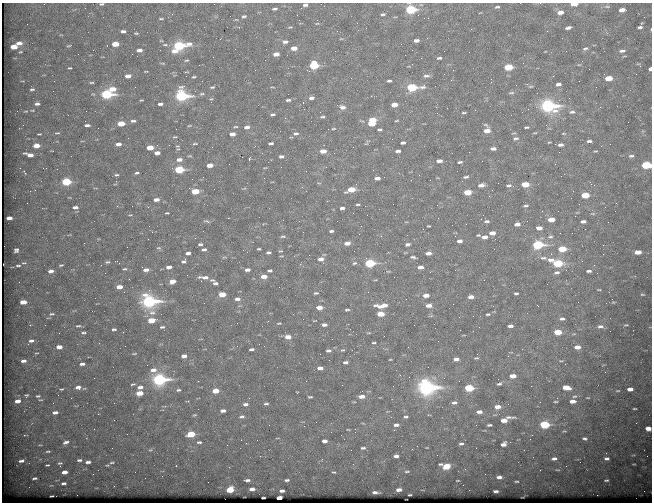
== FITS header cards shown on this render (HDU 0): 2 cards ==
NAXIS1  =                  650 / Width of table row in bytes
NAXIS2  =                  500 / Number of rows in table

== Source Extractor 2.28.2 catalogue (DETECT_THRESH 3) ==
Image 650 x 500 px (HDU 0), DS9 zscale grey, 1 PNG px = 1 image px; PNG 654 x 504 px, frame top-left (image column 1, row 500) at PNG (2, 3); no overlay
Background 658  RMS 3.5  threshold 10.4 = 3 sigma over >= 5 px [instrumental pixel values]
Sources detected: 413; all 413 listed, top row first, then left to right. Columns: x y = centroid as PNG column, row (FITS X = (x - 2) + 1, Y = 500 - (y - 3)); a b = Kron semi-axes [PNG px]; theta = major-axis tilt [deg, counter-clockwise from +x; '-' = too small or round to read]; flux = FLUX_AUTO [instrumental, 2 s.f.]
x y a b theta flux
540 3 3 2 - 450
44 4 2 2 - 92
101 4 6 4 3 400
574 4 6 3 3 2800
305 5 5 3 - 620
607 6 10 5 0 560
497 7 6 4 3 450
275 9 5 3 - 420
411 9 6 5 - 21000
622 10 6 4 6 1600
560 12 7 5 7 1800
480 13 4 2 - 160
172 14 2 2 - 580
383 14 6 3 3 380
244 16 6 4 13 410
161 19 7 2 0 270
236 20 5 3 - 200
317 23 5 3 - 210
27 24 2 2 - 140
640 27 4 3 - 500
568 28 6 3 15 700
471 29 3 3 - 230
123 31 6 4 -1 730
547 31 3 2 - 200
136 33 7 4 -8 360
341 39 5 3 - 220
416 40 5 3 - 920
285 42 6 4 2 830
19 43 7 4 3 1300
115 44 6 4 4 4200
165 45 8 4 -5 510
68 46 6 4 7 300
179 46 8 4 6 29000
14 47 6 4 4 4000
294 48 6 4 5 2000
585 48 7 4 20 480
235 49 2 2 - 86
93 50 2 2 - 590
139 50 6 4 6 1100
160 50 2 2 - 730
175 51 9 5 1 2000
622 51 7 4 7 660
78 54 2 2 - 110
276 54 5 4 - 1700
421 58 2 2 - 110
439 58 5 3 - 450
187 60 6 3 7 280
265 60 2 2 - 200
582 61 2 2 - 130
314 65 6 5 - 14000
579 65 5 3 - 210
508 67 6 4 4 8900
70 68 4 3 - 280
650 69 4 3 - 790
146 71 4 2 - 200
187 72 6 2 5 180
128 76 6 4 5 1400
186 76 2 2 - 220
426 76 8 5 0 660
553 76 3 2 - 200
194 77 4 2 - 270
609 78 6 4 5 3800
451 80 2 2 - 960
54 81 2 2 - 130
389 81 4 3 - 460
579 81 2 2 - 170
91 82 7 3 -3 330
491 82 3 3 - 130
558 84 5 3 - 760
516 85 2 2 - 330
531 86 6 3 0 250
212 87 6 3 14 310
412 87 8 4 3 17000
32 89 7 4 7 470
112 89 6 4 0 3100
511 93 9 3 5 360
107 94 7 4 1 27000
202 94 6 4 4 360
181 96 7 5 1 40000
311 98 6 4 5 860
141 100 3 2 - 210
288 100 5 3 - 500
303 103 3 2 - 600
37 104 7 4 5 790
160 104 5 3 - 700
394 104 6 4 4 2400
548 106 8 6 -3 59000
342 107 8 6 -11 1000
32 110 8 3 0 340
25 111 7 3 9 280
464 112 6 2 4 250
572 112 7 4 2 530
272 114 5 3 - 460
322 117 6 3 3 340
285 118 3 2 - 400
372 120 6 4 3 4700
133 121 7 3 1 630
396 121 5 2 - 220
628 122 2 2 - 310
121 123 6 4 3 4100
372 123 6 4 4 4700
87 125 6 3 1 710
189 125 6 3 9 220
236 127 5 3 - 260
247 127 6 4 8 900
526 127 4 2 - 330
98 128 2 2 - 140
333 129 7 3 2 310
380 130 5 3 - 360
487 131 7 5 9 2000
57 133 8 5 8 460
296 133 7 4 -1 510
535 133 5 3 - 200
563 133 5 3 - 240
39 134 6 4 8 270
232 134 5 4 - 1800
175 137 6 3 7 250
128 138 2 2 - 100
516 138 7 4 14 460
589 141 7 3 -2 570
271 143 5 3 - 550
367 143 9 4 58 360
403 143 5 3 - 660
118 144 6 3 5 1300
195 144 7 2 1 300
560 145 5 3 - 710
36 146 6 4 4 2800
177 146 6 5 - 370
601 146 3 2 - 140
150 147 5 4 - 3800
353 147 2 2 - 290
493 149 5 3 - 810
323 151 6 4 5 2300
398 151 5 3 - 700
595 151 5 3 - 230
559 152 2 2 - 500
157 153 5 3 - 1300
29 155 9 4 -14 1900
189 156 6 3 1 240
281 156 5 3 - 690
631 156 8 4 3 630
249 159 3 2 - 4100
179 160 7 4 3 1400
439 161 5 3 - 1100
460 162 5 3 - 410
210 165 5 3 - 2500
646 165 6 4 3 17000
265 168 5 3 - 190
179 169 6 4 2 14000
25 173 8 3 -51 320
137 173 5 3 - 410
116 175 6 3 9 380
466 177 5 2 - 430
377 178 5 3 - 1000
411 180 2 2 - 96
66 182 6 4 3 13000
525 184 6 4 4 5100
481 185 6 3 9 1000
509 185 6 4 6 470
594 185 4 3 - 260
302 187 3 3 - 130
244 189 6 3 20 240
351 190 7 4 13 5000
195 191 6 4 3 6500
467 192 6 4 4 4800
585 195 6 4 3 6400
489 196 2 2 - 180
156 200 6 4 3 1400
327 201 3 2 - 320
358 204 4 2 - 280
437 205 2 2 - 350
117 206 3 3 - 140
132 206 2 2 - 210
526 206 5 3 - 390
75 207 6 4 3 1000
342 208 5 3 - 680
167 213 5 3 - 260
353 213 2 2 - 240
130 215 6 3 1 260
9 218 5 3 - 1500
438 218 2 2 - 170
551 220 6 4 2 2700
207 221 10 3 -16 400
487 221 5 3 - 430
583 221 5 3 - 950
517 224 5 3 - 1100
452 225 2 2 - 150
429 226 3 2 - 190
539 228 6 4 -4 1500
331 231 5 3 - 480
492 233 5 4 - 1700
359 234 2 2 - 110
283 236 7 4 -2 390
484 237 7 4 2 1400
550 237 7 6 - 560
195 238 3 2 - 340
460 241 5 3 - 940
347 243 6 4 7 1700
200 244 5 3 - 440
408 244 5 3 - 530
538 245 7 4 4 25000
603 245 2 2 - 1100
159 248 8 5 -16 450
204 249 5 4 - 580
259 249 4 2 - 310
562 249 6 4 4 6600
16 250 5 4 - 550
280 251 6 4 16 280
268 252 5 3 - 490
638 252 6 4 2 2500
188 253 5 4 - 920
428 253 5 3 - 1200
551 254 2 2 - 1400
224 257 8 3 13 300
413 257 5 3 - 430
543 258 9 5 -4 730
321 259 7 4 6 1300
551 260 7 5 1 1200
184 261 9 6 35 720
107 262 6 4 14 400
24 263 7 4 7 330
354 263 6 4 17 360
370 263 6 4 1 20000
558 263 6 4 2 15000
61 265 5 3 - 320
101 265 3 2 - 250
594 265 3 3 - 270
18 266 7 3 0 400
169 267 6 4 4 1300
420 267 5 3 - 1300
125 269 7 4 1 400
146 270 6 4 4 1200
247 270 5 3 - 1100
566 270 3 3 - 110
51 271 6 4 6 1000
270 271 5 3 - 460
589 271 7 4 1 650
557 273 8 5 6 640
264 276 6 4 3 2100
204 277 14 5 -3 1700
172 281 6 4 10 2300
215 283 7 5 -15 890
119 287 5 3 - 2400
599 290 6 3 -1 230
316 293 6 3 3 350
516 293 4 3 - 390
222 294 5 4 - 3800
642 294 6 3 -1 270
426 295 6 4 6 1800
471 297 5 3 - 1300
237 299 6 4 3 980
612 299 2 2 - 150
149 301 8 7 - 53000
23 302 5 4 - 3100
578 302 2 2 - 88
613 302 6 4 6 260
429 305 6 4 3 1500
382 306 13 4 4 2900
538 306 3 2 - 520
319 307 6 4 0 2400
347 310 4 2 - 340
52 314 7 4 2 390
380 314 6 4 2 4700
488 314 6 3 9 370
562 319 7 4 1 640
151 320 6 4 6 4600
279 323 6 3 12 240
30 325 3 2 - 220
324 325 5 3 - 860
626 325 6 2 1 220
78 326 6 3 2 340
510 326 5 3 - 890
600 326 8 5 4 750
162 327 6 3 2 480
479 327 2 2 - 110
114 329 4 3 - 420
123 332 3 2 - 480
558 332 6 4 2 5300
83 333 5 3 - 330
369 333 6 3 -1 260
288 337 6 4 -1 2100
332 339 2 2 - 430
31 341 6 4 8 690
374 343 5 3 - 310
125 346 2 2 - 110
264 346 2 2 - 110
59 347 5 3 - 1900
408 347 2 2 - 130
577 347 6 4 2 1600
252 349 5 3 - 600
343 350 5 3 - 290
328 351 5 3 - 590
134 354 5 2 - 220
320 354 2 2 - 170
184 356 5 4 - 1100
476 358 7 4 9 380
390 359 4 3 - 200
456 359 6 4 5 1200
23 361 5 3 - 1000
561 361 6 3 7 250
345 362 5 3 - 650
82 364 5 3 - 820
320 368 5 3 - 1100
153 370 7 5 -1 1400
513 376 6 4 1 2200
159 379 8 5 2 46000
198 381 3 3 - 200
499 384 6 3 19 460
132 385 5 3 - 490
78 387 6 5 - 1200
140 387 7 5 13 1000
426 387 9 7 -1 78000
566 387 6 4 -8 3700
469 388 6 4 1 13000
62 389 4 2 - 220
630 389 5 3 - 1500
178 390 6 4 2 430
216 391 5 4 - 3600
362 391 2 2 - 100
618 391 5 2 - 190
140 393 6 4 6 3900
58 395 2 2 - 390
26 396 5 3 - 350
38 396 7 4 2 410
362 396 7 4 2 1600
575 396 7 4 7 380
310 397 4 3 - 330
71 398 2 2 - 110
249 398 2 2 - 180
588 398 5 2 - 180
18 401 5 3 - 1500
572 401 5 3 - 1600
540 402 2 2 - 100
555 402 4 2 - 240
454 403 6 4 7 730
245 404 6 4 2 850
266 404 5 4 - 460
497 407 6 4 1 1700
634 409 4 2 - 220
223 411 5 3 - 1200
55 412 5 3 - 990
479 412 6 4 -1 1200
194 415 5 3 - 250
242 417 7 4 7 590
406 417 6 4 8 470
509 417 18 4 -2 940
504 420 5 4 - 2200
636 423 3 2 - 170
544 424 6 4 0 17000
396 425 6 4 6 810
489 425 5 3 - 410
648 428 5 4 - 1500
94 429 2 2 - 110
355 429 3 3 - 150
348 430 5 2 - 190
191 434 6 4 9 7000
24 435 3 3 - 170
341 435 2 2 - 150
585 438 5 3 - 420
324 441 5 3 - 1300
66 442 8 5 18 790
199 442 6 3 0 400
510 442 2 2 - 350
461 444 6 4 10 560
504 444 5 4 - 1200
40 445 5 3 - 220
363 448 6 3 1 520
427 448 4 2 - 170
412 449 3 3 - 200
150 450 5 4 - 280
48 451 6 3 5 360
260 456 2 2 - 1400
396 456 5 3 - 830
647 456 2 2 - 100
554 459 5 3 - 610
607 459 5 3 - 580
79 460 7 4 1 570
21 461 6 3 9 780
88 462 6 4 3 820
112 462 8 5 12 510
60 463 7 7 - 590
441 464 5 2 - 380
634 464 3 2 - 170
47 465 5 3 - 270
176 466 3 2 - 250
447 466 7 5 17 4400
465 469 4 4 - 220
407 471 6 4 3 330
64 472 5 3 - 1700
135 472 2 2 - 130
334 472 5 3 - 280
93 474 3 2 - 330
499 477 6 4 0 980
34 478 5 3 - 460
247 480 6 3 0 680
287 480 5 3 - 460
458 480 5 2 - 210
606 480 4 2 - 320
517 481 4 2 - 250
64 483 7 4 7 590
51 485 6 3 1 250
252 489 5 3 - 1100
230 490 6 4 13 6000
399 490 5 3 - 1100
469 490 2 2 - 100
282 491 5 3 - 730
496 491 5 3 - 610
375 492 6 3 0 690
410 495 4 2 - 210
597 495 2 2 - 1900
52 496 4 2 - 230
263 498 4 2 - 330
279 498 5 3 - 2300
At the frame edge (FLAGS 8, measured only in part): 10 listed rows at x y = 540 3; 44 4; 101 4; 574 4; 305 5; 411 9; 640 27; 650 69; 646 165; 648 428